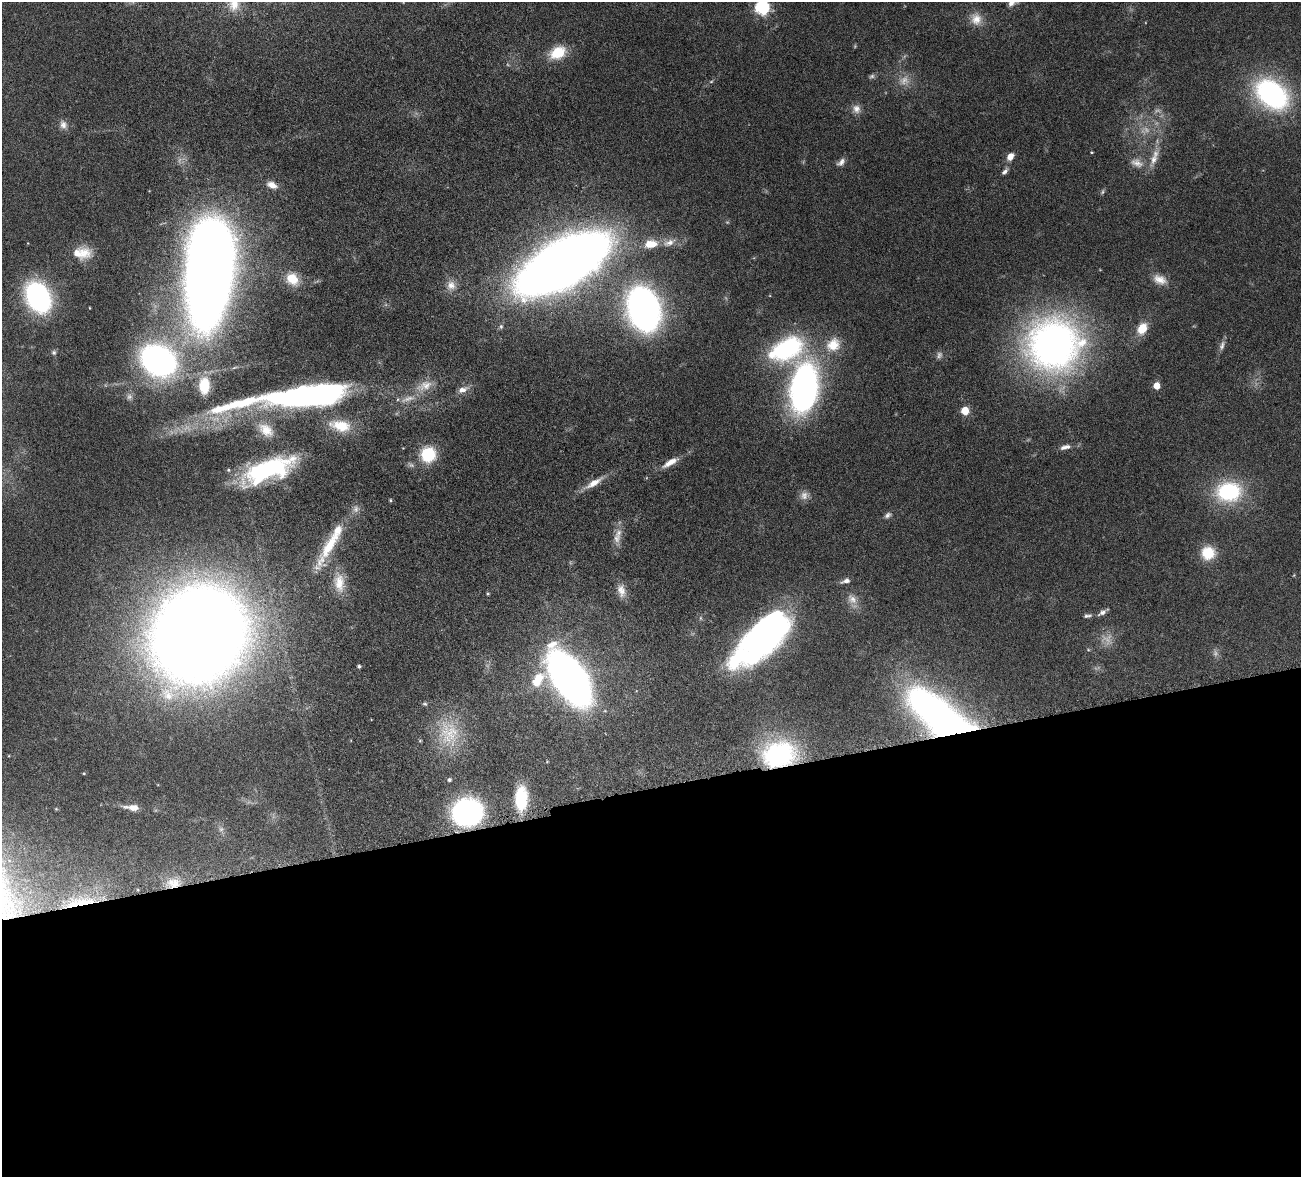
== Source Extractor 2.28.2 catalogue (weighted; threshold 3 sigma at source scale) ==
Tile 15 of 4 x 4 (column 3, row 4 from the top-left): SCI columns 2757-4055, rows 333-1507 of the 5511 x 5251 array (HDU 1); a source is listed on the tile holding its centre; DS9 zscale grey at full resolution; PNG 1303 x 1179 px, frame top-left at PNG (2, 2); no overlay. Shown black and unused: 33% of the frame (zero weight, under 4 of 8 exposures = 8% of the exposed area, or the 3 px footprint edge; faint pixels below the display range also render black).
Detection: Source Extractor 2.28.2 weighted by HDU 2 'WHT'; one run over the whole footprint, this tile lists its part. Background 0.116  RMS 0.0034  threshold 0.0138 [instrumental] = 3 sigma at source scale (4.09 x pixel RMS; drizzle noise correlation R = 1.36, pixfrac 0.8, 0.05/0.05 arcsec/px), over >= 5 px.
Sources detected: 95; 8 too faint to see at this stretch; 2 inside a brighter object's white glare — not listed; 4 inside a brighter listed object's ellipse — not listed separately; the other 81 listed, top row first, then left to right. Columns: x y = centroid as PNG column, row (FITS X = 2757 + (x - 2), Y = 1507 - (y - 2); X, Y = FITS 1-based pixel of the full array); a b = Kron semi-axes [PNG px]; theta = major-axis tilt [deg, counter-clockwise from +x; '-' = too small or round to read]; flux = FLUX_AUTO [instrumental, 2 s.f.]
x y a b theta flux
1011 3 10 7 42 1.7
234 4 19 14 87 4.4
762 7 7 6 - 56
976 19 17 14 -80 4
558 53 20 14 26 8.4
711 81 5 3 - 0.33
1272 94 40 27 -39 51
856 109 12 10 -63 2.1
63 125 12 10 -78 1.8
1091 152 3 3 - 0.27
1010 156 9 6 52 2.8
1154 159 21 9 67 3.7
841 162 13 7 42 1.4
1137 163 20 11 -19 3.5
1005 171 10 5 49 1
272 185 15 8 -22 2.6
1102 192 8 5 72 0.55
669 243 19 9 21 3.2
650 244 18 11 7 5.5
83 253 21 16 6 5.3
563 263 58 24 30 730
208 277 60 27 86 780
292 279 16 14 -51 5.8
1160 280 19 12 -22 3.6
451 285 13 12 - 3
38 297 22 15 -63 69
643 309 28 19 -74 180
1142 328 11 8 59 6.3
1053 344 62 60 0 130
833 345 21 18 40 7.1
1222 345 14 6 75 1.3
786 349 47 27 23 36
54 352 6 6 - 0.58
158 361 38 30 -31 82
204 386 19 12 88 9.9
425 386 25 12 21 5
1157 386 5 5 - 4.7
804 389 39 21 82 120
462 390 14 8 18 2.1
308 396 68 16 7 150
129 397 8 8 - 1.1
234 405 91 12 15 23
965 411 5 5 - 9.3
340 426 31 15 -12 8.8
266 430 24 15 -39 6.3
1065 447 16 7 13 1.8
428 454 16 15 - 12
670 462 21 7 30 3.3
268 470 54 19 21 39
594 483 25 7 32 4
1229 492 29 22 7 25
804 495 12 11 - 2
390 500 4 4 - 0.34
888 515 10 6 32 0.99
617 538 16 10 81 2.9
330 545 69 12 60 13
1208 553 15 15 - 7.5
846 581 13 6 16 1.5
339 583 27 14 -84 5.9
621 591 17 10 -77 2.8
488 594 4 3 - 0.33
852 599 17 12 -44 3.1
1102 612 10 5 32 1.3
1087 616 10 5 3 0.86
199 635 60 51 55 1000
765 636 54 25 47 120
359 666 4 4 - 0.51
570 679 37 17 -57 320
538 680 21 12 51 7.7
425 704 7 5 -14 0.49
941 717 69 28 -38 160
449 733 35 29 -85 15
779 754 37 27 12 41
84 773 4 3 - 0.24
449 780 5 4 - 0.51
521 799 26 13 89 14
132 807 18 7 -4 2.8
467 812 20 16 10 92
221 829 8 7 - 1.1
174 883 20 13 -6 6
83 903 49 17 -3 19
Overlapping masked pixels (flux is a lower limit): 4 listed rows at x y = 941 717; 779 754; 174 883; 83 903
Isophote crosses this tile's border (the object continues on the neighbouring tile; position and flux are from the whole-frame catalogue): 3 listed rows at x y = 1011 3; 234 4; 762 7